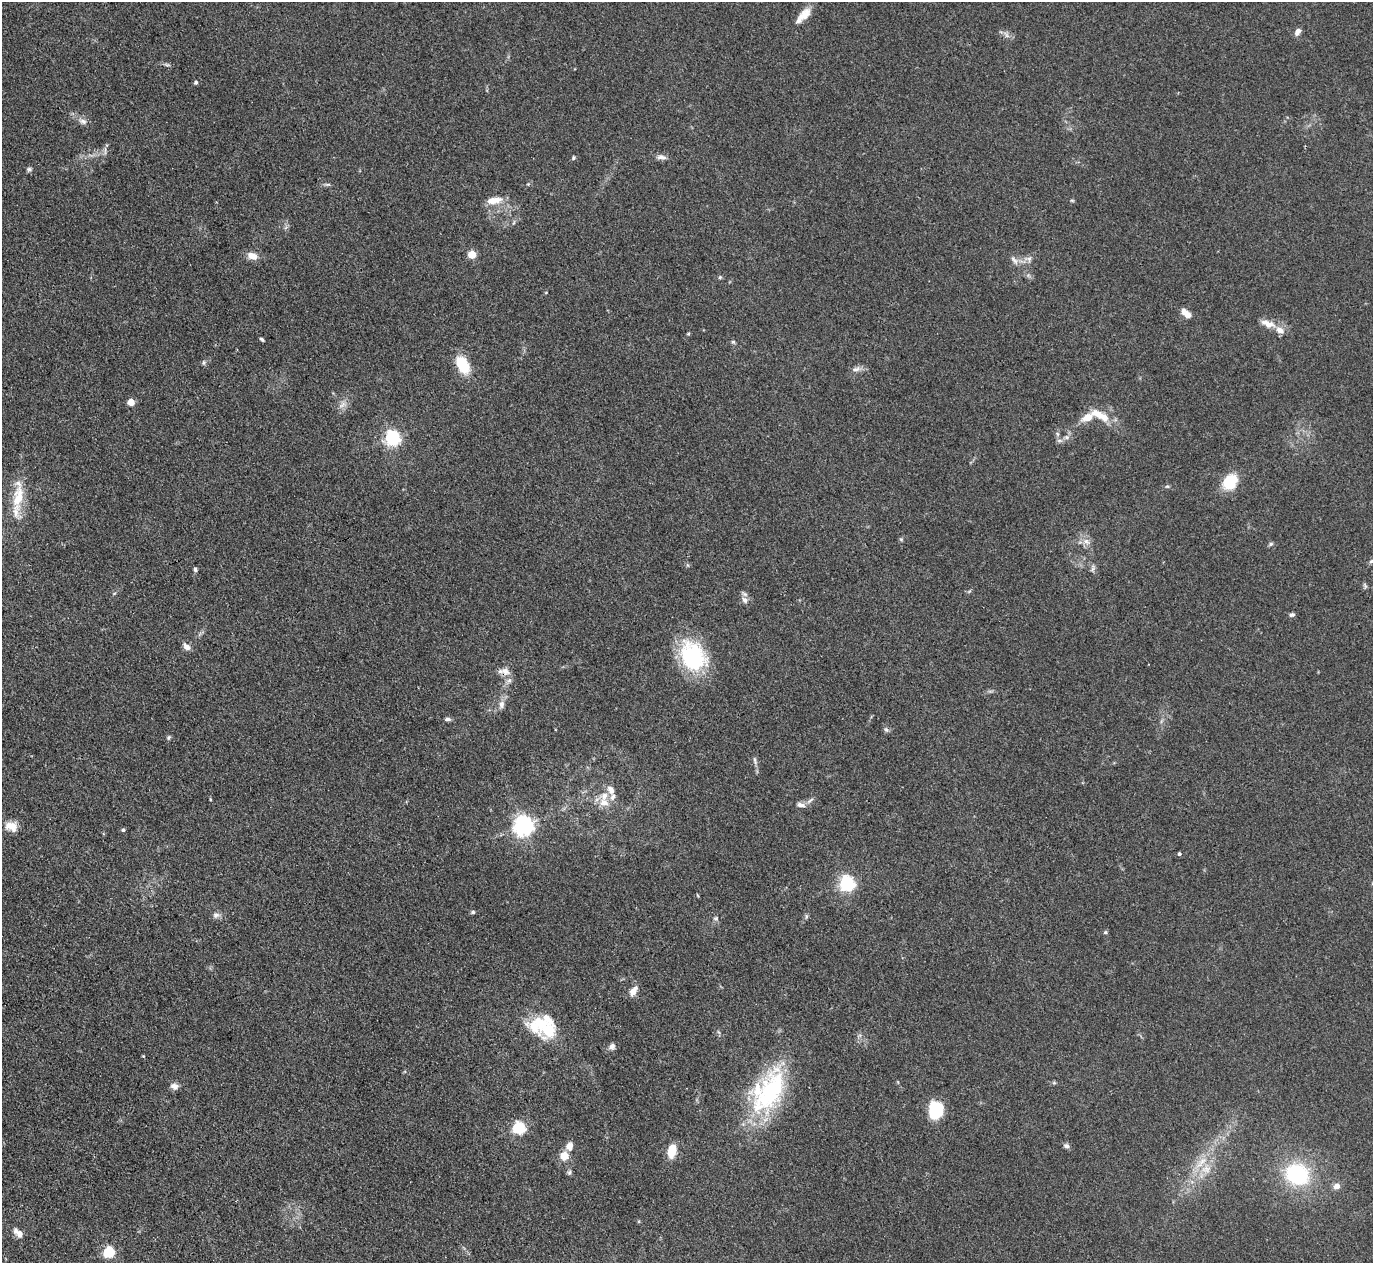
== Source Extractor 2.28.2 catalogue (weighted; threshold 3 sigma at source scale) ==
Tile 7 of 4 x 4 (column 3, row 2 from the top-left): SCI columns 2745-4115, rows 2802-4062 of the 5489 x 5476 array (HDU 1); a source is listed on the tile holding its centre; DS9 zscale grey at full resolution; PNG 1375 x 1265 px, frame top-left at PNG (2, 2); no overlay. Shown black and unused: <1% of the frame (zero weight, under 3 of 4 exposures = <1% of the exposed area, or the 3 px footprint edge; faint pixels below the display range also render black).
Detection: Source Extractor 2.28.2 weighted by HDU 2 'WHT'; one run over the whole footprint, this tile lists its part. Background 0.114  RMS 0.0067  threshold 0.03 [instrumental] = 3 sigma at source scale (4.5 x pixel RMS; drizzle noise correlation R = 1.50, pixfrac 1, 0.05/0.05 arcsec/px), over >= 5 px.
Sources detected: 95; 1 inside a brighter object's white glare — not listed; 11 inside a brighter listed object's ellipse — not listed separately; the other 83 listed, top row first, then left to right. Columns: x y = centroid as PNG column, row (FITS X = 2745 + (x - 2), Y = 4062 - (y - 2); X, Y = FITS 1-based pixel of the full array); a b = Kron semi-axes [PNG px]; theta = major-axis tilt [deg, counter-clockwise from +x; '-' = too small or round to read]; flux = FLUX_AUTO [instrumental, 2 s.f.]
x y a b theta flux
804 14 19 11 43 8.4
1298 31 9 6 53 3.1
196 82 5 4 - 1.4
83 121 12 7 -17 3.3
105 150 13 2 90 1.5
661 157 14 6 -11 3.1
573 158 6 4 76 0.99
29 169 7 6 - 1.4
328 184 8 4 -8 1.2
494 200 20 8 9 8.2
1072 200 6 4 -1 0.75
472 254 5 5 - 22
252 256 13 9 -17 6.3
1029 258 12 7 6 3.3
1014 260 14 6 -52 3
720 277 5 5 - 0.9
1186 313 12 6 -41 6.2
1268 324 21 9 -19 7.2
688 334 4 4 - 0.82
262 339 5 3 - 1.1
733 342 6 5 - 1.1
204 362 7 5 84 1.2
463 364 17 10 -62 25
856 369 13 6 16 3.1
131 402 5 5 - 12
342 405 13 6 37 3.4
1100 415 28 9 -29 12
1067 437 7 6 - 1.9
392 438 6 6 - 180
1230 482 16 12 57 24
1167 486 6 4 0 0.88
18 499 29 16 84 19
901 539 5 5 - 0.96
1086 541 11 7 -44 3.9
1271 544 6 5 - 1.2
1372 561 8 6 16 1.6
1093 568 11 3 75 1.5
195 569 5 4 - 1.4
1365 586 9 3 -57 1.1
745 600 9 7 -57 3.3
1292 615 7 5 11 1.6
187 647 11 6 -39 3.8
693 656 36 28 -61 58
505 672 14 10 -26 5.5
501 704 12 7 80 3.8
447 719 8 4 0 1.8
886 730 7 5 -67 1.5
168 737 6 5 - 1.1
755 760 13 4 -76 2.1
610 790 14 9 -62 5.1
810 800 13 4 38 2.1
604 803 14 11 4 8.1
801 805 13 6 -7 3.3
10 825 13 11 40 6.6
524 825 7 7 - 370
123 830 5 5 - 0.99
1179 854 4 4 - 1.2
847 884 6 6 - 190
697 895 5 3 - 0.55
473 912 6 4 14 1.1
216 915 10 8 9 2.8
806 916 8 4 82 1.1
716 918 7 5 -1 1.4
1105 932 6 4 20 0.95
633 991 14 7 57 5
542 1025 41 22 3 30
612 1046 8 7 - 2.7
143 1056 4 4 - 0.54
1054 1083 6 4 -18 0.94
174 1086 11 8 -16 3.3
771 1091 66 32 62 87
936 1110 17 14 82 28
519 1128 6 6 - 95
569 1146 11 9 79 4.4
1066 1146 7 6 - 2.1
672 1151 11 7 78 17
564 1156 5 5 - 18
1206 1169 14 12 17 10
570 1172 7 6 - 1.4
1297 1174 24 21 -21 59
1337 1186 8 7 - 3.9
18 1233 14 7 -46 4.6
109 1252 6 6 - 53
Overlapping masked pixels (flux is a lower limit): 1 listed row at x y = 505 672
Isophote crosses this tile's border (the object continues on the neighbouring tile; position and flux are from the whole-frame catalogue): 1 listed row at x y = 1372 561